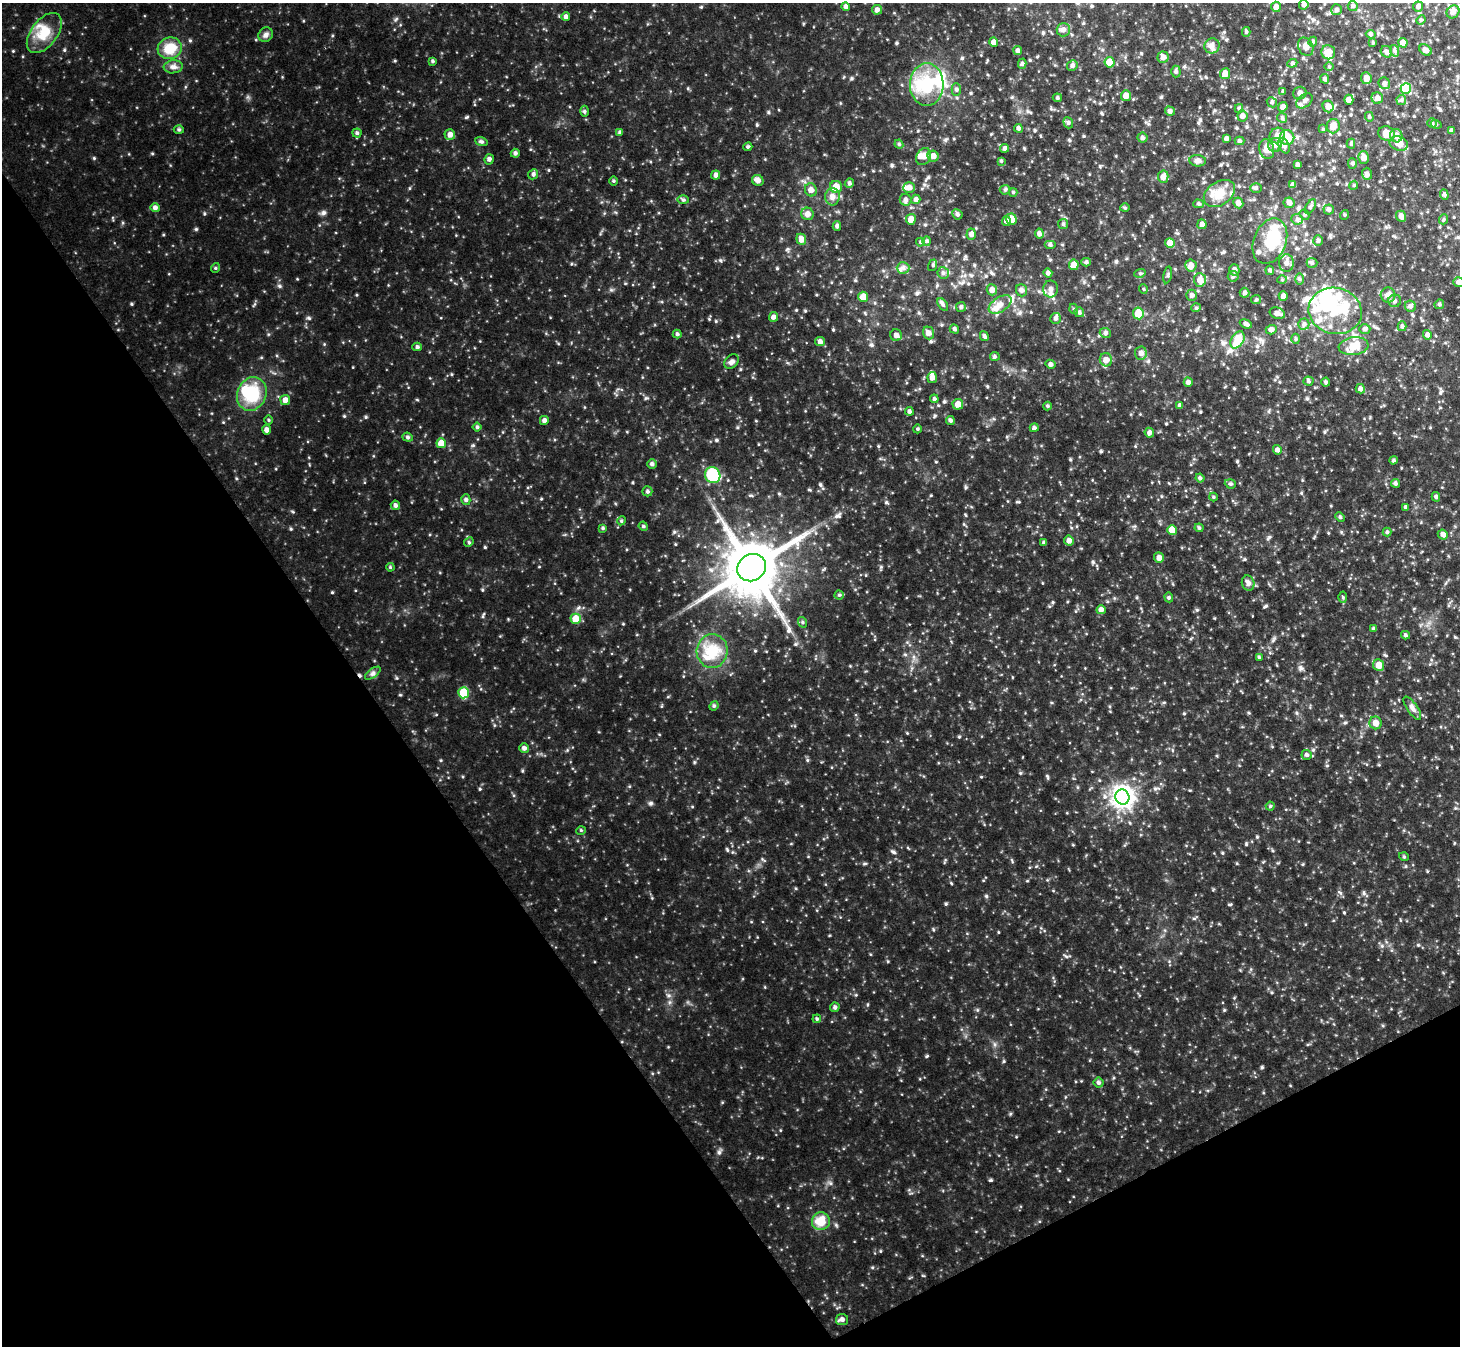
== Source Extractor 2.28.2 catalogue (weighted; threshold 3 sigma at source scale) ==
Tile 14 of 4 x 4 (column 2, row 4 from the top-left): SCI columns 1460-2917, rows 296-1639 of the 5835 x 5826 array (HDU 1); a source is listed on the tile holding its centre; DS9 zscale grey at full resolution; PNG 1462 x 1348 px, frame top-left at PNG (2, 3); each listed source drawn as its Kron ellipse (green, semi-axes under 4 px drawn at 4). Shown black and unused: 31% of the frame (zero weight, under 3 of 4 exposures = <1% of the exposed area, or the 3 px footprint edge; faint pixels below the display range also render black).
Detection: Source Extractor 2.28.2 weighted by HDU 2 'WHT'; one run over the whole footprint, this tile lists its part. Background 0.145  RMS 0.021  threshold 0.0925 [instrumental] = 3 sigma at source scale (4.5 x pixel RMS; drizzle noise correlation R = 1.50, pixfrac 1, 0.05/0.05 arcsec/px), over >= 5 px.
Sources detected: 314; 8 inside a brighter object's white glare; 1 cosmic-ray / hot-pixel residue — neither listed nor drawn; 17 inside a brighter listed object's ellipse — not listed separately; the other 288 listed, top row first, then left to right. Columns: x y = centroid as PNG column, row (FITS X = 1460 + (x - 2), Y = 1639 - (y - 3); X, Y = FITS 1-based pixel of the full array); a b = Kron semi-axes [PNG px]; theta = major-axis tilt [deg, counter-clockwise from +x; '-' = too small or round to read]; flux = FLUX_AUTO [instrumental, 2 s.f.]
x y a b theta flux
1304 5 5 4 - 4.4
846 6 4 4 - 4.1
1353 6 5 5 - 3.5
1418 6 5 5 - 4
1276 7 5 4 - 7.3
877 10 5 5 - 5.2
1337 10 5 5 - 3.6
1453 12 7 6 - 6.5
566 17 4 4 - 4.4
1421 20 5 4 - 2.2
1063 30 7 6 - 5.8
1246 32 5 4 - 2.6
44 33 23 13 53 33
1371 34 5 4 - 2.7
266 35 8 7 - 5.1
994 42 5 4 - 7.1
1313 42 5 4 - 2.6
1373 43 3 3 - 1.8
1403 43 5 4 - 14
1212 46 8 7 - 6.7
1306 47 10 7 -65 7.3
170 48 12 10 16 30
1426 50 7 5 -34 5.9
1018 51 4 4 - 3.7
1395 51 6 4 -71 3.1
1328 52 7 7 - 13
1386 52 6 5 - 4.3
1163 57 6 5 - 7.3
433 61 4 3 - 2.2
1109 62 5 5 - 21
1292 63 5 4 - 2.6
1022 64 5 4 - 2.8
1072 66 5 5 - 3.8
173 67 9 6 7 6.5
1329 67 5 3 - 1.8
1176 71 6 4 -88 3.2
1225 74 5 5 - 12
1366 78 6 5 - 7.8
1325 79 5 4 - 3.4
1384 83 6 5 - 4.8
927 85 21 17 89 75
956 89 6 4 90 3
1406 89 5 5 - 63
1283 91 3 3 - 2.4
1300 93 7 6 - 5.5
1126 96 5 5 - 9.2
1057 98 4 4 - 2.5
1377 98 6 6 - 8.2
1349 100 5 4 - 7.9
1401 100 5 5 - 2.5
1304 101 9 6 38 6.7
1272 102 5 4 - 2.8
1328 106 6 5 - 9.4
1283 107 5 4 - 5.9
1239 108 4 4 - 2.3
584 111 5 3 - 2.2
1170 111 5 4 - 3.4
1242 116 5 5 - 6.1
1369 117 5 4 - 2.4
1282 118 5 4 - 2.7
1068 123 6 4 -68 3.2
1432 123 4 4 - 2.3
1436 124 5 3 - 1.9
1333 126 7 6 - 14
1018 128 4 4 - 3.3
1323 129 3 3 - 1.5
179 130 5 3 - 2.2
1452 131 4 3 - 3.9
620 132 4 4 - 3
357 133 4 4 - 2.8
1386 133 8 7 - 17
450 135 5 5 - 6.9
1277 135 8 7 - 8.6
1396 136 6 6 - 11
1287 137 7 7 - 28
1142 138 5 5 - 4
1226 139 4 4 - 4
481 141 6 4 -19 2.6
1240 141 5 4 - 2.8
1399 143 9 7 -22 13
899 144 4 4 - 2.3
1351 144 5 4 - 2.3
1275 145 7 6 - 7.8
1284 146 8 5 -63 5.2
748 147 4 4 - 2.2
1005 148 4 4 - 3.9
1267 149 10 7 -78 13
515 153 4 4 - 3.6
933 156 5 5 - 8.1
924 157 9 6 60 9.4
1363 157 6 5 - 8.2
489 159 5 4 - 4.3
1001 161 4 4 - 1.9
1198 161 8 5 -6 5.8
1352 164 5 4 - 2.8
1297 165 4 3 - 3.8
533 174 5 4 - 2.9
1367 174 6 5 - 4
716 175 4 4 - 4.8
1163 177 6 5 - 9.4
758 180 6 5 - 6.5
614 181 4 3 - 1.9
849 183 5 4 - 2.9
1293 185 4 4 - 6.2
1354 185 4 3 - 1.8
836 187 6 6 - 18
909 188 6 5 - 8.4
1256 188 5 5 - 3.3
811 190 6 6 - 8.5
1005 190 5 5 - 2.7
1013 192 4 4 - 1.9
1219 194 17 11 34 23
1444 195 5 4 - 3
832 197 8 7 - 8.8
916 199 4 4 - 4.4
683 200 6 4 -2 2.5
906 200 6 6 - 4.6
1238 203 5 5 - 6.7
1289 203 5 5 - 5.4
1199 204 5 4 - 2.7
1311 207 8 4 59 3.1
155 208 5 4 - 4.5
1125 208 5 3 - 2
1329 209 5 5 - 3.6
807 214 6 6 - 7.9
957 214 5 5 - 3.6
1304 215 5 4 - 2.7
1344 215 5 3 - 1.7
1401 216 6 4 -68 6.5
911 219 5 5 - 14
1011 219 5 5 - 18
1297 219 6 5 - 3.9
1444 219 5 3 - 1.9
1006 221 5 4 - 5
1063 224 5 5 - 2.8
1202 224 5 4 - 4.8
837 226 4 4 - 3.7
1039 233 5 4 - 4.7
971 234 6 4 88 5.7
801 239 6 5 - 10
927 241 4 4 - 2.6
1270 241 24 16 68 49
1318 241 5 4 - 3.3
920 242 4 4 - 2
1170 243 5 4 - 20
1050 245 6 4 0 2.6
1086 262 5 4 - 2.9
1286 263 9 7 -89 8.1
1312 263 5 5 - 3.4
933 265 6 4 73 2.5
1074 265 5 5 - 13
1191 265 6 5 - 11
215 268 5 3 - 1.6
903 268 6 6 - 4.7
1234 270 6 5 - 5
1270 270 5 4 - 2.7
943 273 6 6 - 4.2
1048 273 5 4 - 4.1
1140 273 6 3 17 2.2
1168 275 8 3 78 2.6
1233 276 5 5 - 3.6
1299 279 6 4 -89 2.8
1200 280 7 6 - 11
1282 280 5 3 - 2
1458 282 5 5 - 3.7
1050 289 8 7 - 7.6
1143 289 5 3 - 1.5
992 290 5 5 - 7.6
1021 290 6 5 - 5.2
1245 293 5 5 - 3.2
1192 295 5 5 - 4.4
1388 295 7 7 - 8.3
1283 296 5 4 - 5.1
863 297 5 5 - 13
1256 300 5 4 - 2.3
1395 301 6 6 - 4.5
943 304 7 4 -54 3.5
1000 304 13 7 34 11
1439 304 5 4 - 2.6
1410 306 6 5 - 4.3
961 307 5 5 - 3
1196 308 5 4 - 2.2
1074 309 5 3 - 1.7
1335 311 27 23 -13 67
1079 312 5 5 - 3.4
1138 313 6 5 - 29
1277 313 8 5 -20 6.8
774 317 5 4 - 4.8
1056 318 5 5 - 3.8
1246 324 6 4 -23 4.4
1304 324 5 5 - 4.1
1402 326 5 4 - 3.1
954 329 5 4 - 3.2
1365 329 5 5 - 3.5
1271 330 5 4 - 4.7
928 333 6 5 - 6.4
1105 333 6 4 -23 3.5
677 334 4 4 - 2.6
896 335 6 5 - 6.1
1427 335 5 4 - 4.6
984 336 5 4 - 3.7
1296 339 5 3 - 1.9
1238 340 9 6 60 35
820 342 5 4 - 4.9
1354 346 15 9 6 23
417 347 5 4 - 2.9
1141 353 6 6 - 6.3
995 356 5 4 - 2.5
1106 360 6 6 - 10
731 362 8 6 45 4.4
1050 364 5 4 - 3.5
932 378 5 4 - 7.2
1308 381 5 4 - 2.7
1188 382 4 4 - 4.7
1326 382 4 4 - 2.7
1360 389 5 4 - 4.8
252 394 17 14 65 54
934 399 4 4 - 2.9
285 400 5 5 - 9.1
958 404 5 5 - 12
1180 405 4 4 - 4.2
1047 406 4 4 - 2.3
909 411 4 4 - 3.2
269 420 5 3 - 1.7
544 420 4 4 - 4.7
950 420 4 4 - 3.7
477 427 4 4 - 2.3
1034 428 4 4 - 3.3
917 429 4 3 - 1.9
267 430 4 4 - 6.2
1149 433 5 4 - 4.8
408 437 5 4 - 2.9
441 443 5 4 - 23
1277 450 5 4 - 4.6
1393 460 4 3 - 2.5
652 464 5 5 - 3.7
713 475 8 7 - 81
1200 478 4 4 - 3.3
1395 483 4 4 - 3.1
1230 484 6 4 -20 2.7
647 491 5 5 - 3
1213 497 4 4 - 1.9
1436 497 5 4 - 3.2
466 500 5 4 - 3.4
395 505 5 4 - 3.7
1406 507 4 4 - 3.6
1340 517 5 3 - 2.1
621 521 4 3 - 1.9
643 526 5 4 - 2
603 528 4 4 - 2.1
1199 528 4 4 - 2.3
1172 530 5 4 - 17
1387 532 4 4 - 2.2
1443 534 5 5 - 6.4
1069 541 5 4 - 7.2
469 542 5 4 - 2.1
1044 543 4 3 - 2.7
1159 558 5 5 - 7.4
390 567 4 3 - 1.7
752 568 15 13 35 7400
1248 583 8 6 -74 4.8
839 595 4 4 - 2
1169 597 5 4 - 2.4
1343 597 5 3 - 2
1101 610 4 4 - 5.6
576 619 5 5 - 27
802 622 5 3 - 2.1
1373 629 4 4 - 2.6
1405 635 4 3 - 2.7
712 651 17 15 86 38
1259 657 4 4 - 1.8
1379 665 6 5 - 14
373 673 9 4 36 3.9
463 693 5 5 - 43
714 706 5 4 - 2.5
1412 708 13 5 -55 6.6
1376 723 6 6 - 10
524 748 5 4 - 4.4
1307 755 5 5 - 3.5
1122 797 7 7 - 870
1270 806 4 4 - 1.8
581 830 5 3 - 1.6
1404 857 5 3 - 1.8
835 1007 5 4 - 3.2
817 1019 4 3 - 2
1098 1083 5 5 - 3.2
821 1221 9 9 - 25
842 1319 6 5 - 4.6
Isophote crosses this tile's border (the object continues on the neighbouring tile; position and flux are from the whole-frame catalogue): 1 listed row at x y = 1458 282
Unlisted compact peaks at least as high as the median listed source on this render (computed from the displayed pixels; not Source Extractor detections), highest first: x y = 323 213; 651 803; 309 318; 279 286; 837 516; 485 547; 893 852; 716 440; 927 1056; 986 896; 344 416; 480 789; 1262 1067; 720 260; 291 529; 820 484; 646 398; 946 904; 836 1225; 886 502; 1246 844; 719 1151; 757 125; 716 321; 892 165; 473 445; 768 112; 727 850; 1093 562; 1047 776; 777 268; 795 644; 1197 610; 896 43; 1101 451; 578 608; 1020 773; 789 630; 852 78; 951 883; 400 695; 64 50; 669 995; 833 330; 959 737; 1237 461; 830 1183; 1300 668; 966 487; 805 311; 1269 537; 396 19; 1266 606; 807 760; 962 58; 541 499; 1418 945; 1184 713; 740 369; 1313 750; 694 762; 559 16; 1344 912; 1066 956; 865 863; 324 344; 674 532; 1010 1114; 881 567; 293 512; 796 310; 396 678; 933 929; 755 651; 1224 1010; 1018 502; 738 336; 787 249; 888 961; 1257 837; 1053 602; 623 624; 1155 789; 998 932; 1364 893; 699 600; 1070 459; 872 1267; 981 777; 1244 559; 611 290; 931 495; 1116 261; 809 490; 688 88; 796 888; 878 446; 1229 904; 737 427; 223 422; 780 1130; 1065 218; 931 341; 409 188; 1340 893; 995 1044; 917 293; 1222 853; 945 140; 632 482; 440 760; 856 995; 205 214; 1148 361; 1273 640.